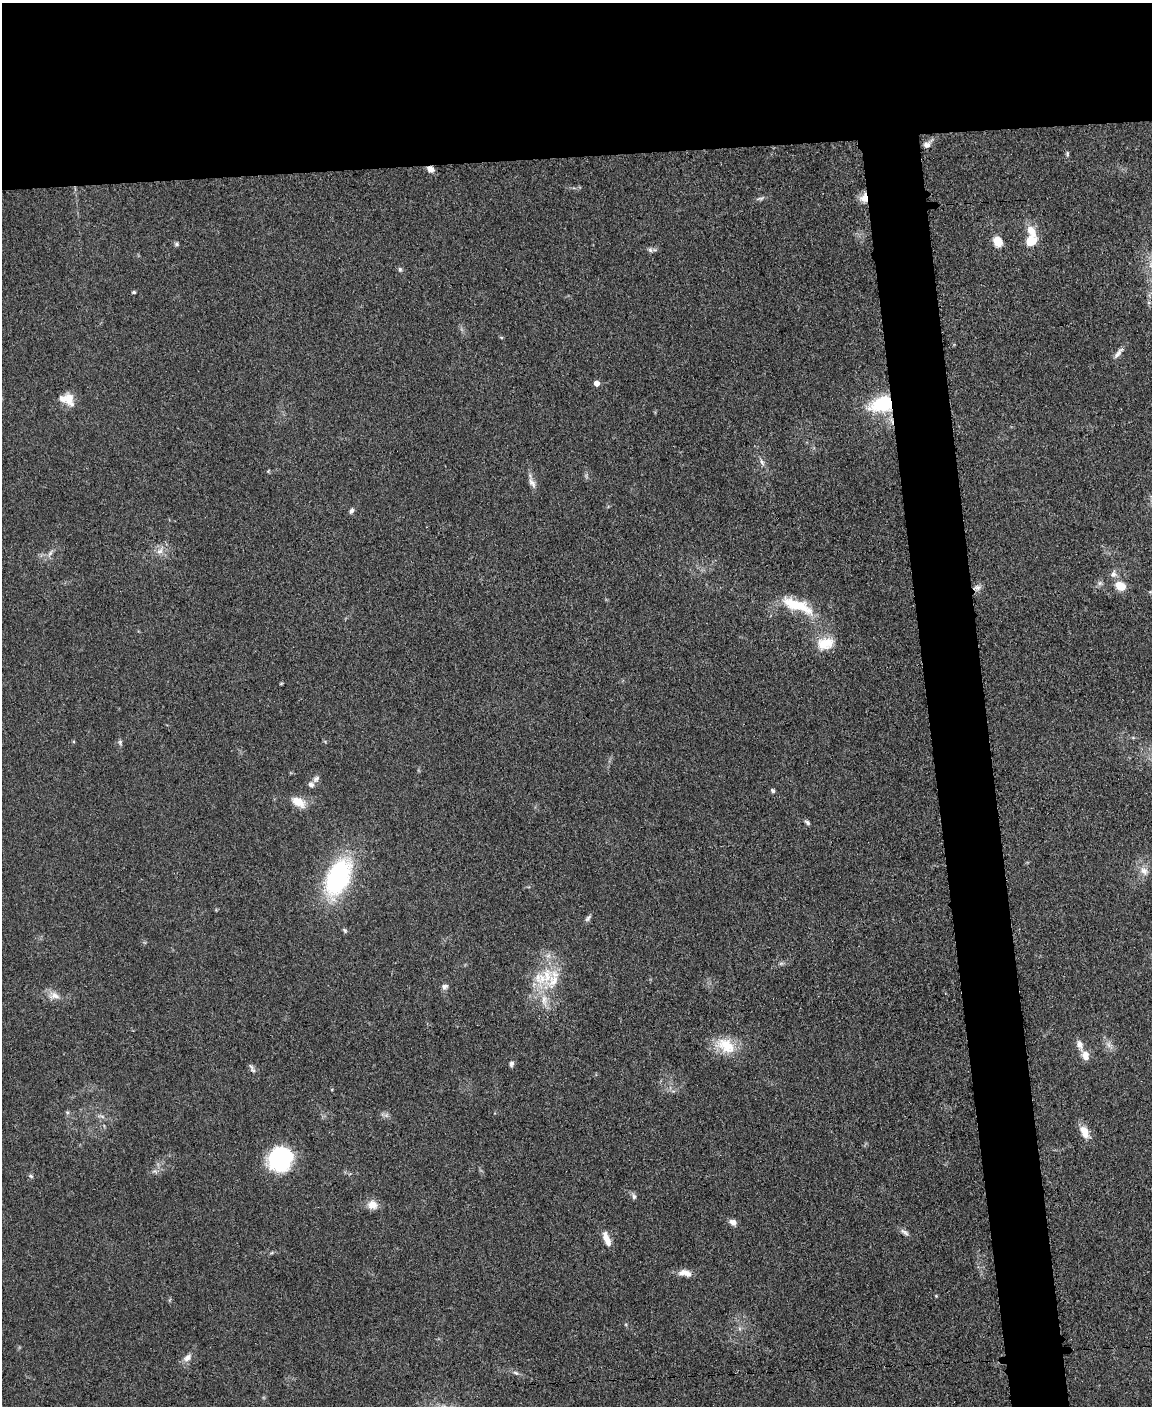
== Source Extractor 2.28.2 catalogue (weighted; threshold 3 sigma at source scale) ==
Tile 2 of 4 x 3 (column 2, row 1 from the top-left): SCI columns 1155-2304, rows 3054-4457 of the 4611 x 4593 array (HDU 1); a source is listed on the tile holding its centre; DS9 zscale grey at full resolution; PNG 1154 x 1408 px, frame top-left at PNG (2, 3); no overlay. Shown black and unused: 15% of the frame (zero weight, under 3 of 5 exposures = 1% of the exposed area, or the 3 px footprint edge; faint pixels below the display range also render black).
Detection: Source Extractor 2.28.2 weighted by HDU 2 'WHT'; one run over the whole footprint, this tile lists its part. Background 0.0653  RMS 0.0062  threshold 0.0278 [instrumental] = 3 sigma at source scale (4.5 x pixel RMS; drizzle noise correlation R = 1.50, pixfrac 1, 0.05/0.05 arcsec/px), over >= 5 px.
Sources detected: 62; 1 too faint to see at this stretch — not listed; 4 inside a brighter listed object's ellipse — not listed separately; the other 57 listed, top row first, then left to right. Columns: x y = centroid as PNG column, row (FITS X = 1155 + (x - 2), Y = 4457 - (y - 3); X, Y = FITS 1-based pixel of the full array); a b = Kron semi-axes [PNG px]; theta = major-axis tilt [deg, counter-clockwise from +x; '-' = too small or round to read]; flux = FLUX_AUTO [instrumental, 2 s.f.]
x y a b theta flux
927 145 9 7 -3 2.7
1067 154 6 4 90 0.88
430 169 8 6 -27 3.6
761 198 7 4 18 1.2
864 198 12 10 61 5.5
1031 231 17 10 -61 7.8
1032 241 10 9 - 11
998 242 11 9 -58 7.9
177 244 6 5 - 1.1
650 250 7 5 -46 1.3
400 269 5 5 - 1
134 292 4 3 - 0.96
1118 353 18 5 52 3.1
596 383 5 5 - 4
69 399 18 11 -65 7.6
882 404 23 14 14 39
762 462 10 5 -65 2
532 483 16 7 -59 3.4
352 511 7 5 62 1.7
160 551 8 7 - 3
1114 574 10 7 84 2.8
1120 586 12 9 -27 8.7
978 587 9 7 20 2.6
797 605 47 14 -21 24
825 644 21 14 15 14
120 742 7 5 -90 1.3
316 779 10 7 40 2.2
311 784 8 7 - 2.3
773 791 4 4 - 1.6
298 802 18 10 -30 8.2
807 822 7 5 -40 1.4
1144 871 12 9 -60 4.5
338 877 43 23 65 80
588 918 10 5 56 1.6
345 930 7 5 -68 1
781 963 7 4 19 1.1
547 975 31 13 -89 22
445 986 8 6 16 2.1
54 995 15 10 -17 5.3
726 1045 28 18 -25 17
1080 1045 14 7 -66 4.1
1085 1055 12 9 -68 5.2
511 1063 8 5 83 1.6
253 1070 10 6 -25 1.7
67 1112 6 4 -44 0.96
1084 1132 17 9 -65 7.5
280 1159 18 17 - 98
155 1171 7 4 -19 1.3
31 1176 7 5 -23 1.2
634 1196 8 5 -87 1.6
372 1205 11 10 - 6.5
733 1222 8 7 - 3
905 1232 14 5 -36 2.3
607 1239 18 7 -69 6.7
685 1273 17 8 -10 5.7
187 1358 12 8 40 3.7
515 1373 8 3 -19 1.3
Overlapping masked pixels (flux is a lower limit): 3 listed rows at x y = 430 169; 864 198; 882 404